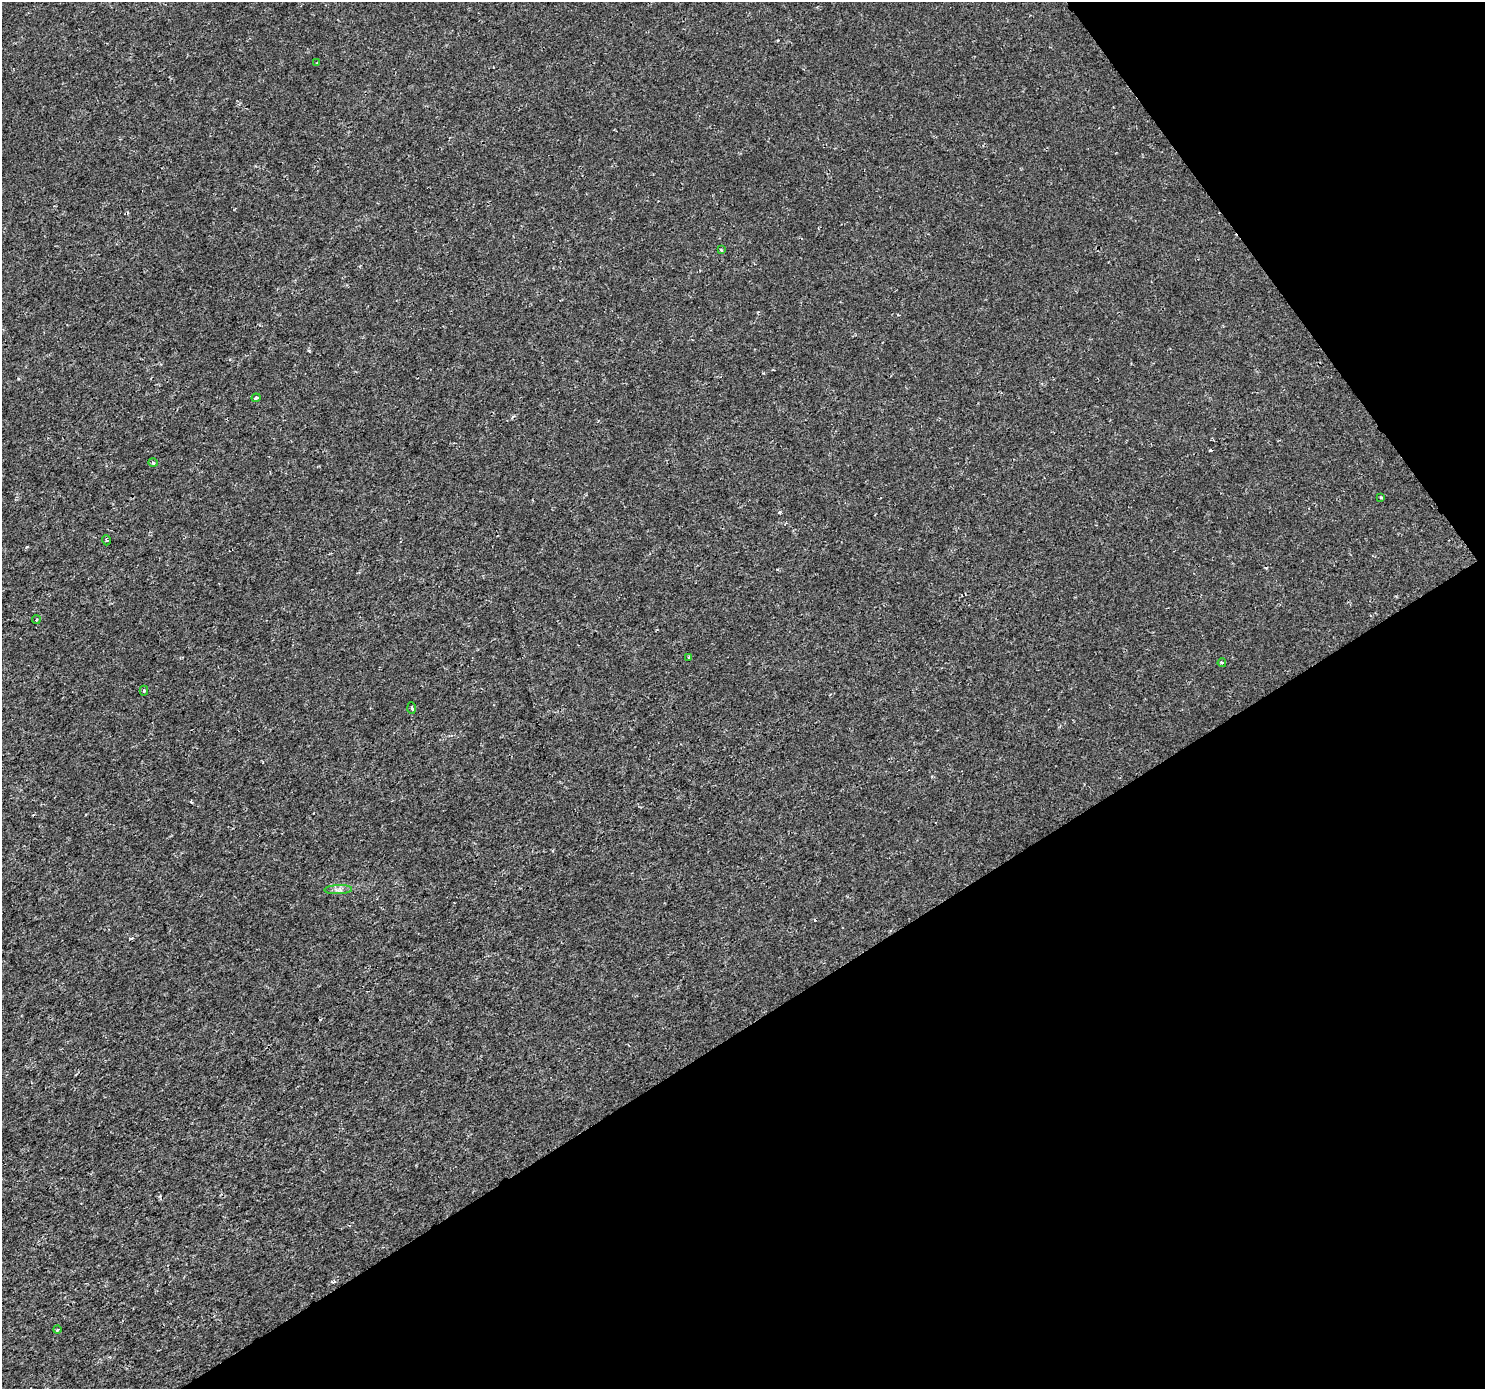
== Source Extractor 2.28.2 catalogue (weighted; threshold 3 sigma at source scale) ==
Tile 12 of 4 x 4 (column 4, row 3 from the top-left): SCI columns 4455-5937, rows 1575-2961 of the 5937 x 5860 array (HDU 1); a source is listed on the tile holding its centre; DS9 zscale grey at full resolution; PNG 1487 x 1391 px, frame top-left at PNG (2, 2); each listed source drawn as its Kron ellipse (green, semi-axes under 4 px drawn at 4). Shown black and unused: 32% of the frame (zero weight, under 2 of 3 exposures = <1% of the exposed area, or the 3 px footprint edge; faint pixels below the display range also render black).
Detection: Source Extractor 2.28.2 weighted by HDU 2 'WHT'; one run over the whole footprint, this tile lists its part. Background 4.83e-04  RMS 0.0015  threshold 0.00658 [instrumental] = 3 sigma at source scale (4.5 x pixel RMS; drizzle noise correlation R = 1.50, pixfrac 1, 0.0396/0.0396 arcsec/px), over >= 5 px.
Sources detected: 16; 3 cosmic-ray / hot-pixel residue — neither listed nor drawn; the other 13 listed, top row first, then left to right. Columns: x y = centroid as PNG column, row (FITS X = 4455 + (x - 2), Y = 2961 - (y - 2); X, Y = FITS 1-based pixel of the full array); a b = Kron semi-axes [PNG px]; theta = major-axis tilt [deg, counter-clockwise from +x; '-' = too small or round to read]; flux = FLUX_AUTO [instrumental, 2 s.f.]
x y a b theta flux
317 63 3 2 - 0.14
721 250 3 2 - 0.16
256 398 4 3 - 0.43
153 463 5 3 - 0.15
1381 497 3 2 - 0.18
106 540 5 3 - 0.15
36 620 4 4 - 0.24
689 658 3 3 - 0.3
1222 663 4 3 - 0.19
144 691 5 4 - 0.18
412 708 6 3 -87 0.19
338 890 14 4 2 0.56
57 1330 4 2 - 0.13